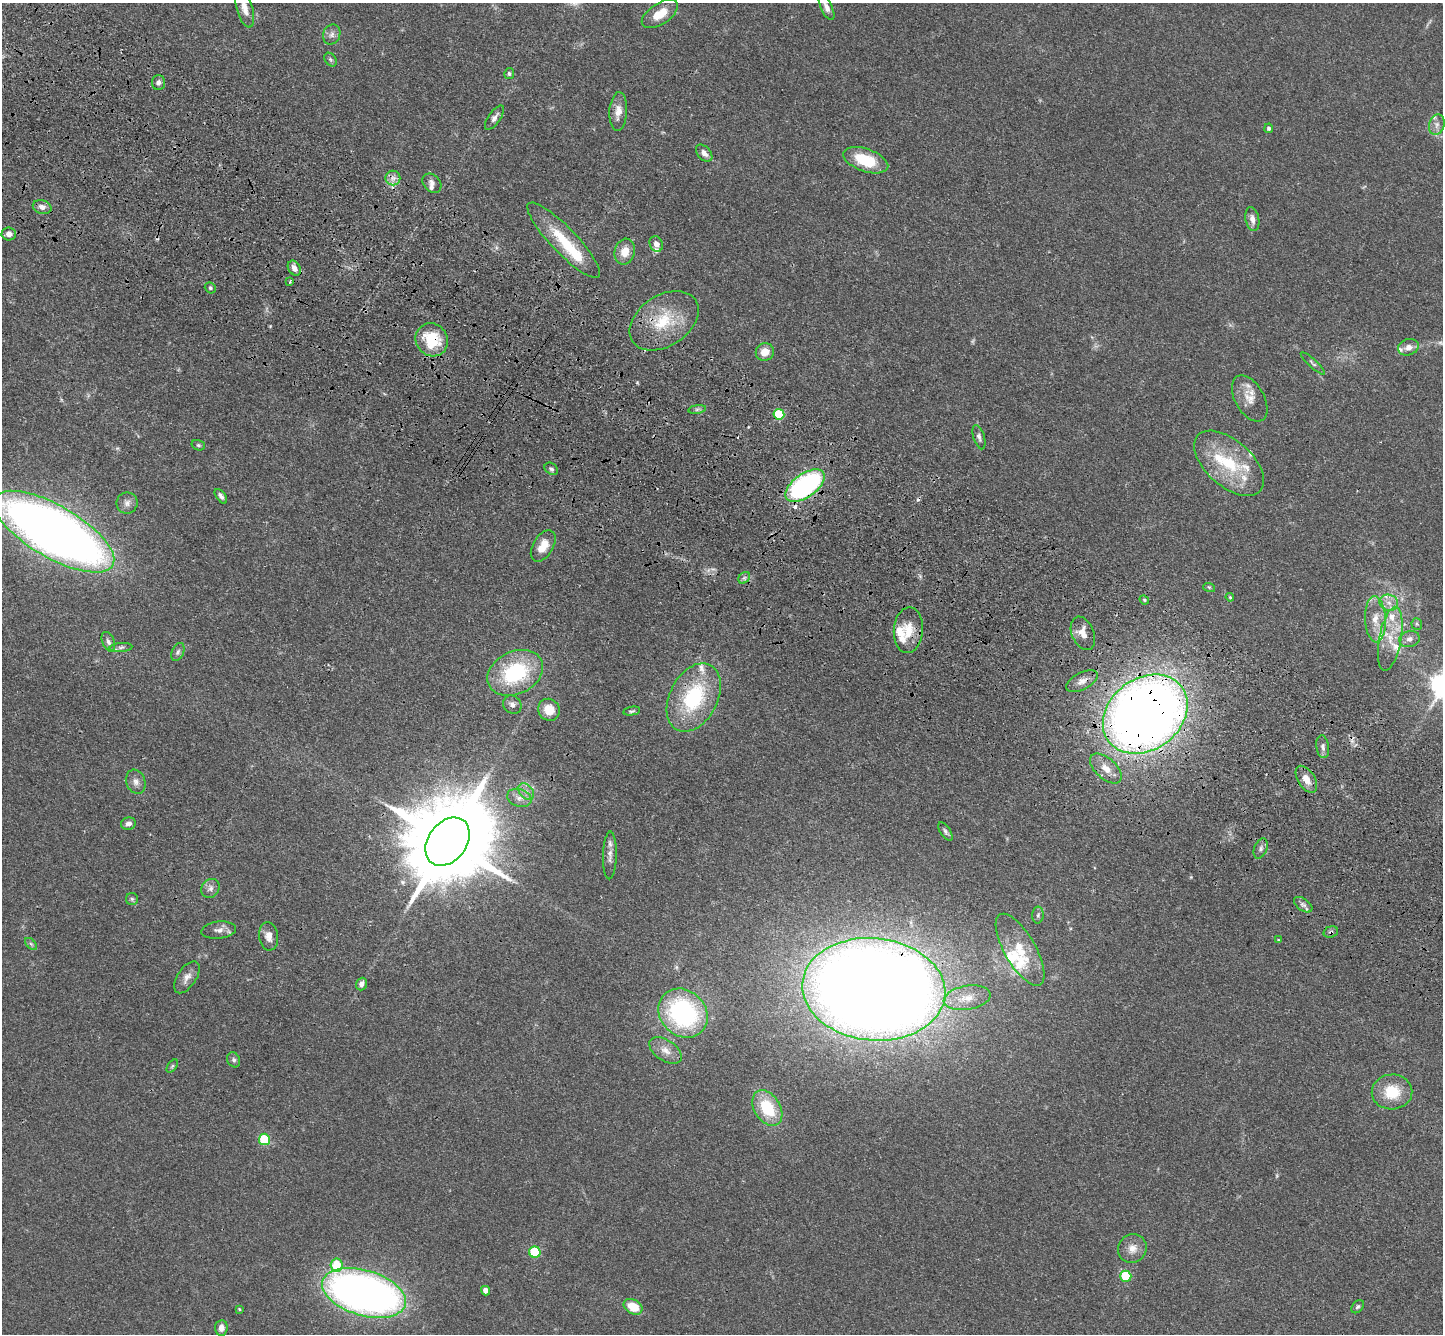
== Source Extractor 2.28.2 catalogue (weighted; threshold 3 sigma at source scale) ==
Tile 11 of 4 x 4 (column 3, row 3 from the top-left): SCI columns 2950-4390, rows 1722-3053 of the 5900 x 5969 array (HDU 1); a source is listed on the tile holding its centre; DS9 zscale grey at full resolution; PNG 1445 x 1336 px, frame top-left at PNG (2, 3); each listed source drawn as its Kron ellipse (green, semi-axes under 4 px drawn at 4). Shown black and unused: <1% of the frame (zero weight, under 3 of 4 exposures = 6% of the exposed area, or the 3 px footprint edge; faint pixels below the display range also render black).
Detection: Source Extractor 2.28.2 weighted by HDU 2 'WHT'; one run over the whole footprint, this tile lists its part. Background 0.0549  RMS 0.0056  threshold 0.0252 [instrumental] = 3 sigma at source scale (4.5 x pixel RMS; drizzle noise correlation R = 1.50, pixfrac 1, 0.05/0.05 arcsec/px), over >= 5 px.
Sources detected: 129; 3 too faint to see at this stretch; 3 cosmic-ray / hot-pixel residue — neither listed nor drawn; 19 inside a brighter listed object's ellipse — not listed separately; the other 104 listed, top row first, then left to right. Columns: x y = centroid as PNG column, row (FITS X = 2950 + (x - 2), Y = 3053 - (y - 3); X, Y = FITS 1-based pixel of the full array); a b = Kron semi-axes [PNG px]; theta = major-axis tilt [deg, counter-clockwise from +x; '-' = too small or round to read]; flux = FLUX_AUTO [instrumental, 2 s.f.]
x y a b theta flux
826 7 14 5 -65 3
245 8 20 8 -74 5.5
660 14 20 10 33 10
332 34 10 8 67 2.6
330 60 7 5 -55 1.2
509 73 5 5 - 1.1
158 82 7 6 - 2
618 112 19 8 86 5.7
494 118 14 6 56 2.5
1437 125 10 7 73 2.9
1269 128 4 4 - 1.3
704 153 10 6 -47 3.1
866 160 23 11 -19 22
393 178 7 7 - 2.7
432 183 11 8 -47 2.5
42 207 9 7 -17 3
1252 219 12 6 -78 3.5
9 234 7 6 - 3.1
564 240 50 13 -46 23
656 244 8 6 -66 3.4
625 252 13 10 76 7.6
294 268 8 6 -58 3.5
290 282 3 3 - 2
210 288 6 5 - 1.1
664 321 38 25 34 27
432 340 17 15 -54 26
1408 347 10 8 20 3.9
765 352 9 8 - 6.5
1313 363 16 4 -43 1.5
1250 398 25 14 -60 8.3
697 409 9 4 8 1.3
779 414 5 5 - 35
979 437 12 5 -73 2
198 445 7 5 -15 1
1229 463 42 23 -42 32
551 469 7 5 -38 1.3
805 486 22 11 36 110
221 496 8 4 -54 1.9
127 503 10 10 - 3.2
54 532 68 26 -30 670
543 546 17 10 60 8.5
744 578 6 5 - 1.3
1209 587 6 3 -18 0.71
1230 597 4 3 - 0.64
1144 600 5 4 - 0.7
1389 603 9 8 - 3.7
1375 619 23 10 -87 9.3
1417 624 6 5 - 0.99
908 630 23 14 85 11
1083 633 17 11 -67 6.3
1390 639 32 11 79 13
1409 639 10 8 15 2.8
108 642 10 6 -67 2
121 647 11 4 5 1.7
178 652 9 6 67 1.6
515 673 29 21 26 47
1082 681 17 8 28 4.1
694 698 36 24 63 47
512 705 10 8 -43 2.6
549 710 11 10 - 8.6
632 711 8 4 11 1.1
1145 714 46 35 37 720
1323 747 11 6 -82 2.2
1106 769 19 10 -42 6.9
1306 779 15 8 -57 5.9
136 782 12 9 -69 3.4
526 792 9 6 -49 2.8
519 798 12 8 -17 3.9
128 824 7 6 - 2.1
945 831 10 5 -56 1.5
447 842 26 19 52 11000
1261 849 10 6 68 2
610 855 24 7 88 3.9
210 888 10 8 51 2.8
132 899 6 6 - 1.1
1303 905 10 6 -36 1.9
1038 915 8 6 88 1.3
219 930 17 8 6 3.8
1331 932 7 5 18 1.2
269 936 14 9 -83 4.5
1278 940 3 3 - 0.38
31 944 7 4 -45 1.1
1020 950 40 15 -60 18
187 977 18 9 57 4.2
361 984 6 5 - 2.8
874 989 72 51 -5 1500
967 998 24 12 9 9.9
683 1013 26 22 -45 85
665 1050 18 10 -34 6
234 1060 8 6 -64 1.4
172 1066 7 4 53 0.82
1392 1092 20 17 2 17
767 1108 19 13 -57 23
264 1139 5 5 - 33
1132 1248 15 14 - 5.8
535 1252 6 5 - 34
337 1265 6 6 - 18
1126 1276 5 5 - 29
486 1291 5 4 - 3.8
364 1293 43 22 -17 360
633 1307 10 7 -29 11
1358 1307 7 5 49 1.1
239 1309 4 3 - 0.53
221 1328 8 6 84 3.1
Overlapping masked pixels (flux is a lower limit): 8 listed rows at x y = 432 340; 805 486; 908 630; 1082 681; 694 698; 1145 714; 1331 932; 874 989
Isophote crosses this tile's border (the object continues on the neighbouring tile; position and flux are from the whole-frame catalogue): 4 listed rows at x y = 826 7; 245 8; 54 532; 364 1293